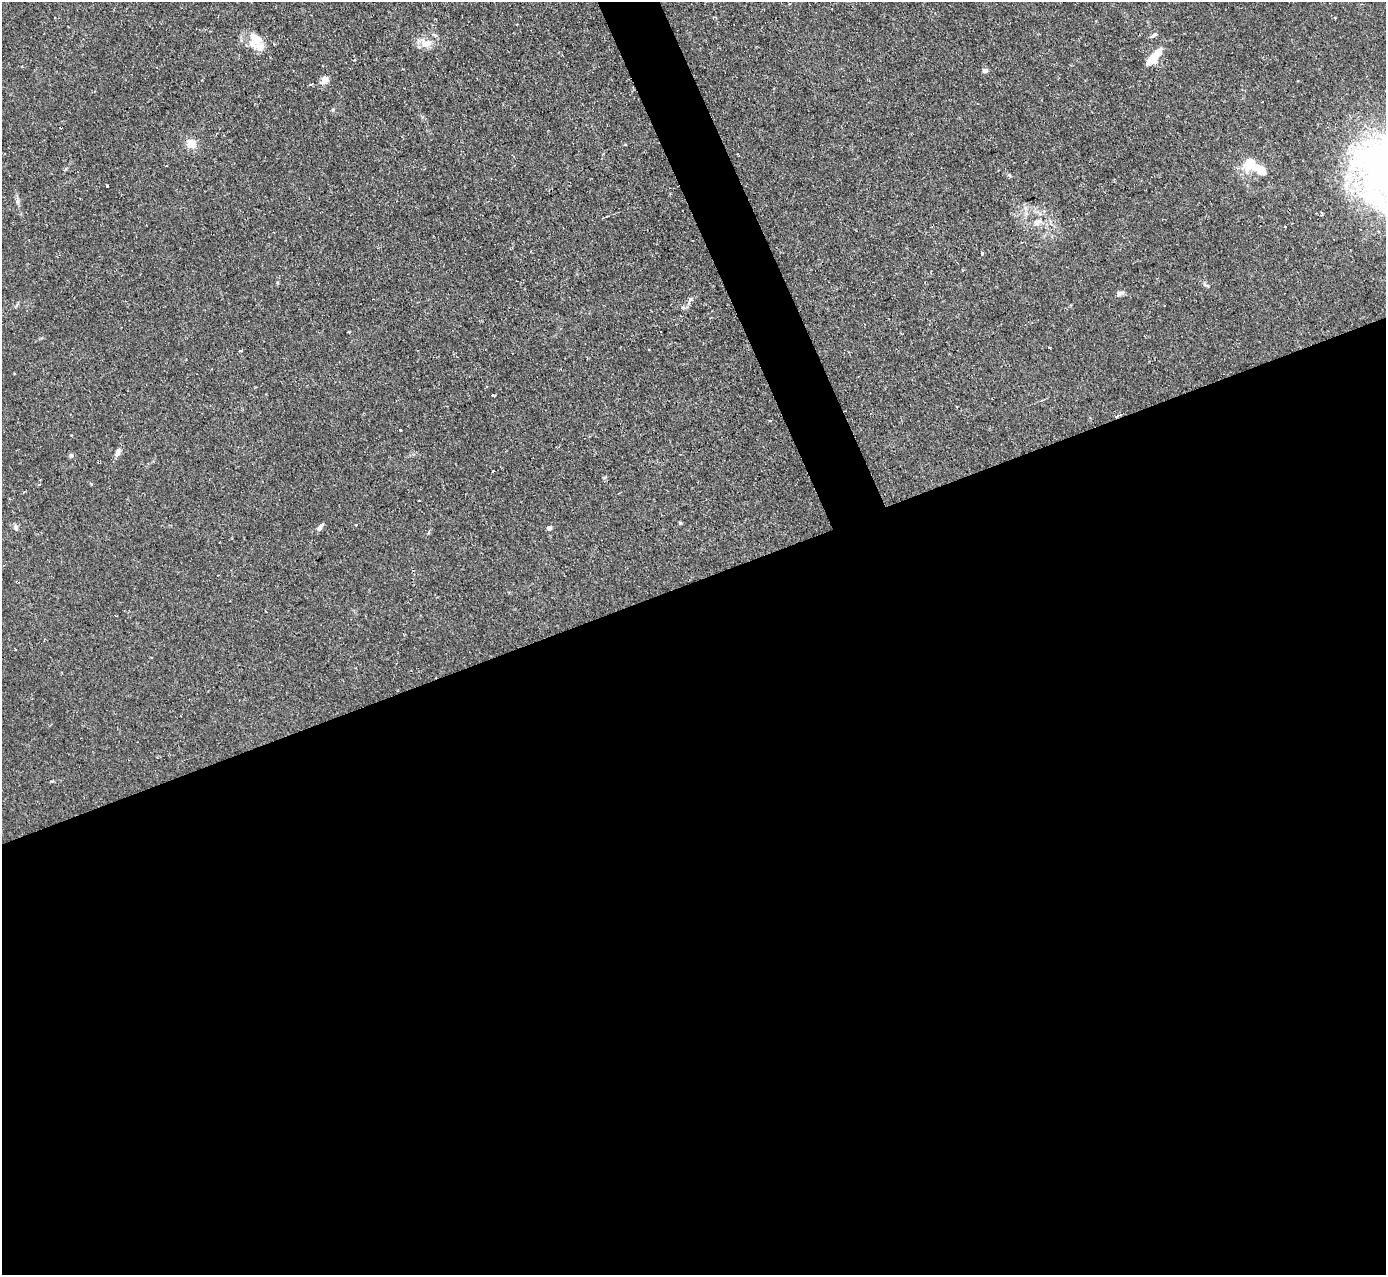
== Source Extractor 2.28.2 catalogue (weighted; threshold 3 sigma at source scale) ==
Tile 15 of 4 x 4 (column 3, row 4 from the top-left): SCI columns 2767-4150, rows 146-1418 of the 5533 x 5515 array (HDU 1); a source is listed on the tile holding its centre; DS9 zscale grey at full resolution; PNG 1388 x 1277 px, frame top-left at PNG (2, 2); no overlay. Shown black and unused: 56% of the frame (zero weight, under 2 of 3 exposures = <1% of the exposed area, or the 3 px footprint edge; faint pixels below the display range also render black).
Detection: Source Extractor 2.28.2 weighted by HDU 2 'WHT'; one run over the whole footprint, this tile lists its part. Background 0.0666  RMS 0.0051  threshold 0.0229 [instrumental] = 3 sigma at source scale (4.5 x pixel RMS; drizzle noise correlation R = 1.50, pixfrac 1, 0.05/0.05 arcsec/px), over >= 5 px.
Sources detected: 35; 2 inside a brighter listed object's ellipse — not listed separately; the other 33 listed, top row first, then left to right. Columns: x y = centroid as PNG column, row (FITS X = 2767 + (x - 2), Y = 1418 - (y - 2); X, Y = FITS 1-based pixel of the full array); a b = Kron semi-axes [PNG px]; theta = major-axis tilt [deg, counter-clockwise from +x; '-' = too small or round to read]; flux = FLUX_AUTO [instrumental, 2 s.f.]
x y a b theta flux
1154 35 9 4 37 1
256 38 19 11 -47 7.2
427 44 18 8 16 4.9
1155 56 25 8 49 9.8
354 60 4 3 - 0.45
985 71 7 6 - 1.3
325 80 9 8 - 3.6
1262 102 3 3 - 1.3
191 143 9 9 - 6.3
1250 162 15 11 66 11
1261 170 15 9 -35 7.1
107 186 3 3 - 0.63
1376 200 123 34 -53 82
1038 222 13 6 25 2.9
1285 226 3 2 - 0.83
982 253 3 3 - 1.5
1119 293 10 6 21 1.7
690 299 6 5 - 0.95
1049 348 3 3 - 1.6
240 350 3 3 - 1.2
493 394 3 3 - 1.6
1117 416 4 3 - 3.2
770 420 3 3 - 0.59
400 429 3 3 - 1.8
117 452 11 6 67 2.3
71 455 5 5 - 1.4
39 485 3 3 - 0.96
419 501 3 2 - 1.1
680 523 5 4 - 0.57
356 524 3 3 - 1.2
320 527 10 5 54 1.9
16 528 9 5 -79 1.2
549 528 4 4 - 2.9
Overlapping masked pixels (flux is a lower limit): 1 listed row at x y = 1117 416
Isophote crosses this tile's border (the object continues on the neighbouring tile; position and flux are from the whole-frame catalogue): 1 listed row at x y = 1376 200